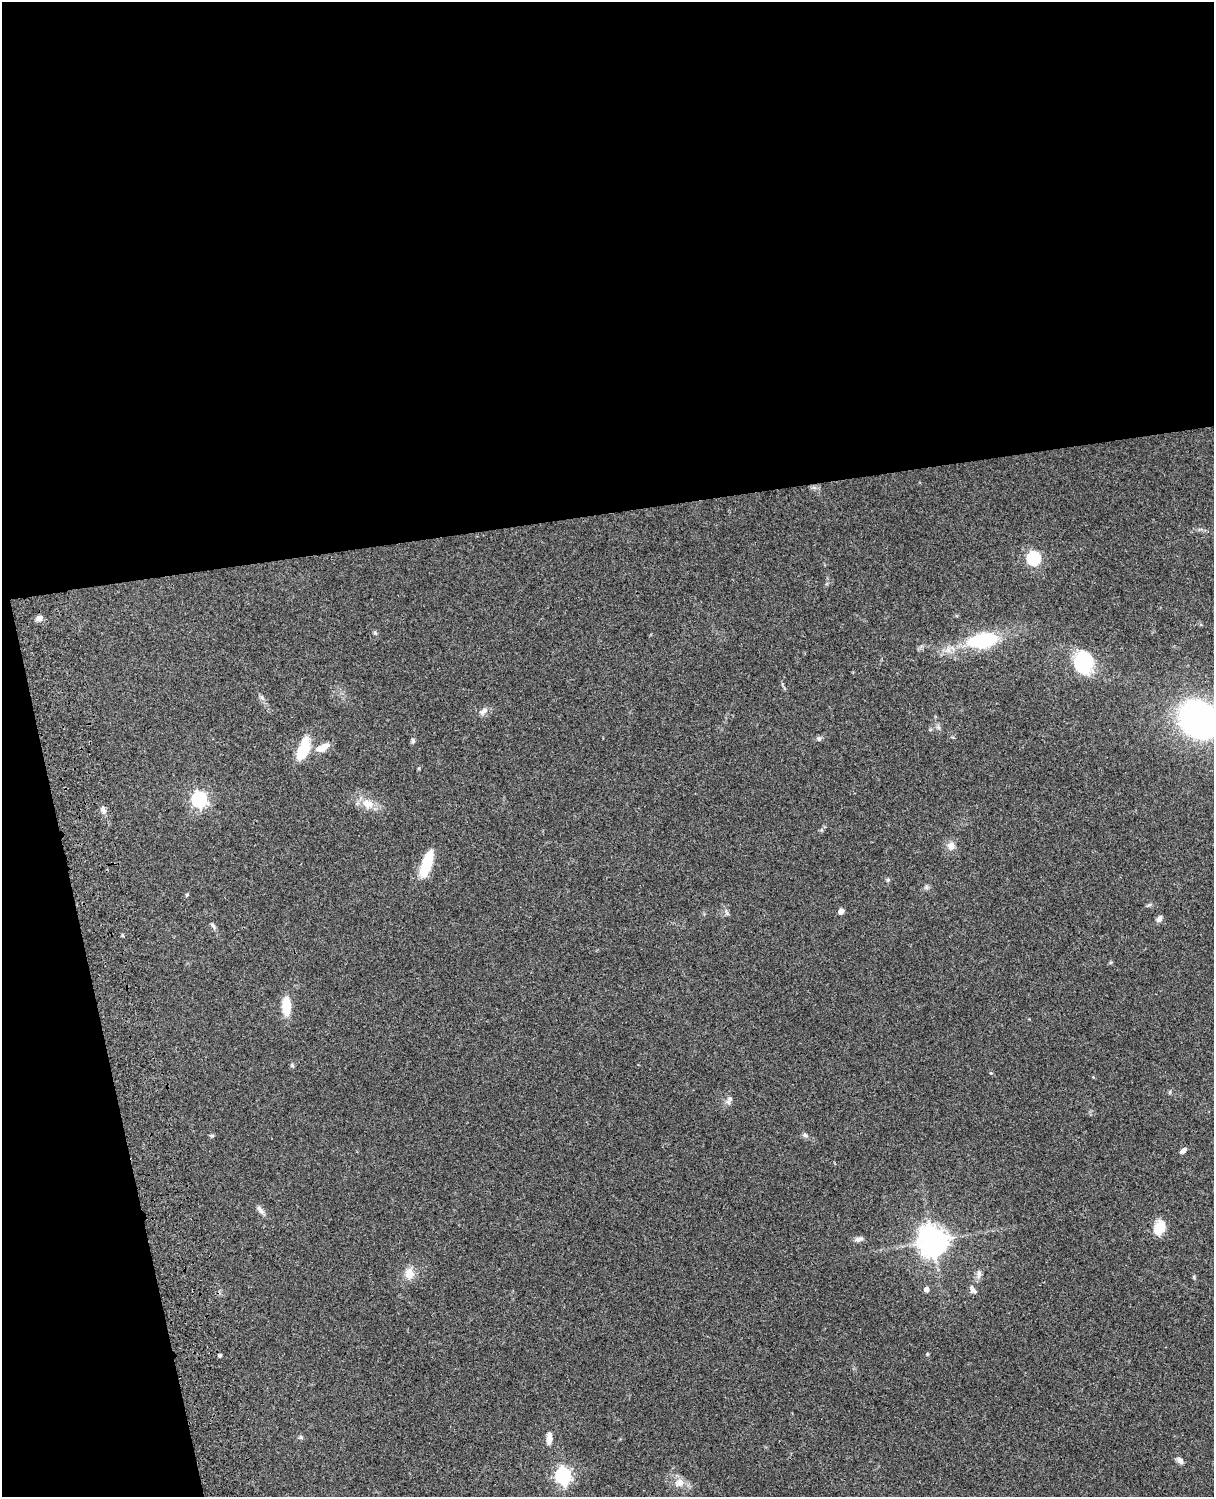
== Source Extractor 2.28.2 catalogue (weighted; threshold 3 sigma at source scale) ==
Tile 1 of 4 x 3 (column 1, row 1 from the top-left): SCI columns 122-1333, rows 3269-4763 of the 5088 x 4927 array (HDU 1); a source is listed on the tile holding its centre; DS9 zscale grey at full resolution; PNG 1216 x 1499 px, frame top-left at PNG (2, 2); no overlay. Shown black and unused: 39% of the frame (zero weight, under 3 of 4 exposures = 6% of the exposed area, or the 3 px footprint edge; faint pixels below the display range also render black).
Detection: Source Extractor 2.28.2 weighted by HDU 2 'WHT'; one run over the whole footprint, this tile lists its part. Background 0.0838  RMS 0.006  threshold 0.0269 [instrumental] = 3 sigma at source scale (4.5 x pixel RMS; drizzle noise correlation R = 1.50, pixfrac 1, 0.05/0.05 arcsec/px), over >= 5 px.
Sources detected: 47; all 47 listed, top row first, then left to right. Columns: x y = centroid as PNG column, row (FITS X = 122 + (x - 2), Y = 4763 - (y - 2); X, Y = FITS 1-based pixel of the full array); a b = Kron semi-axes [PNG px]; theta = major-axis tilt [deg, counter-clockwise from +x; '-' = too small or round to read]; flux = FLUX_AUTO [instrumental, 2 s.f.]
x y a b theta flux
1033 558 6 6 - 81
39 618 8 6 14 2.9
375 633 7 4 -46 0.93
983 640 31 14 10 45
1083 662 16 14 87 49
262 697 7 4 -89 1.2
483 711 13 7 33 2.8
1198 719 26 22 -38 230
819 739 7 5 89 1.2
413 741 7 5 -75 1.2
322 748 17 8 25 7.4
304 750 26 11 70 18
199 799 7 6 - 140
368 803 19 12 -21 8.4
103 810 12 6 -67 2.3
951 846 11 9 86 4
426 864 28 10 71 20
888 880 6 4 0 0.8
926 887 6 6 - 1.3
187 895 5 4 - 0.65
841 911 7 5 58 2.1
1159 919 9 6 55 2
213 926 9 5 -53 1.4
286 1006 18 8 -89 15
292 1065 6 4 -90 0.86
991 1073 5 4 - 0.54
1170 1092 6 3 71 0.65
729 1100 14 6 63 2.3
805 1135 8 6 -31 1.5
212 1136 6 5 - 0.86
1183 1151 8 5 40 2.1
260 1210 14 6 -52 2.4
1159 1228 16 12 65 11
859 1239 12 5 14 2.1
932 1241 10 9 - 680
409 1273 16 13 -78 6.2
979 1275 12 7 80 2.6
1194 1277 6 4 -72 0.7
926 1289 5 5 - 3.1
973 1291 10 7 -27 2
927 1354 4 4 - 0.62
219 1355 4 4 - 1.3
301 1437 7 4 -90 0.85
549 1438 14 6 86 4.7
1180 1460 9 6 -50 2.4
563 1476 7 6 - 160
679 1482 13 11 38 5
Isophote crosses this tile's border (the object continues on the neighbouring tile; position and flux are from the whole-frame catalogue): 1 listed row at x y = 1198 719